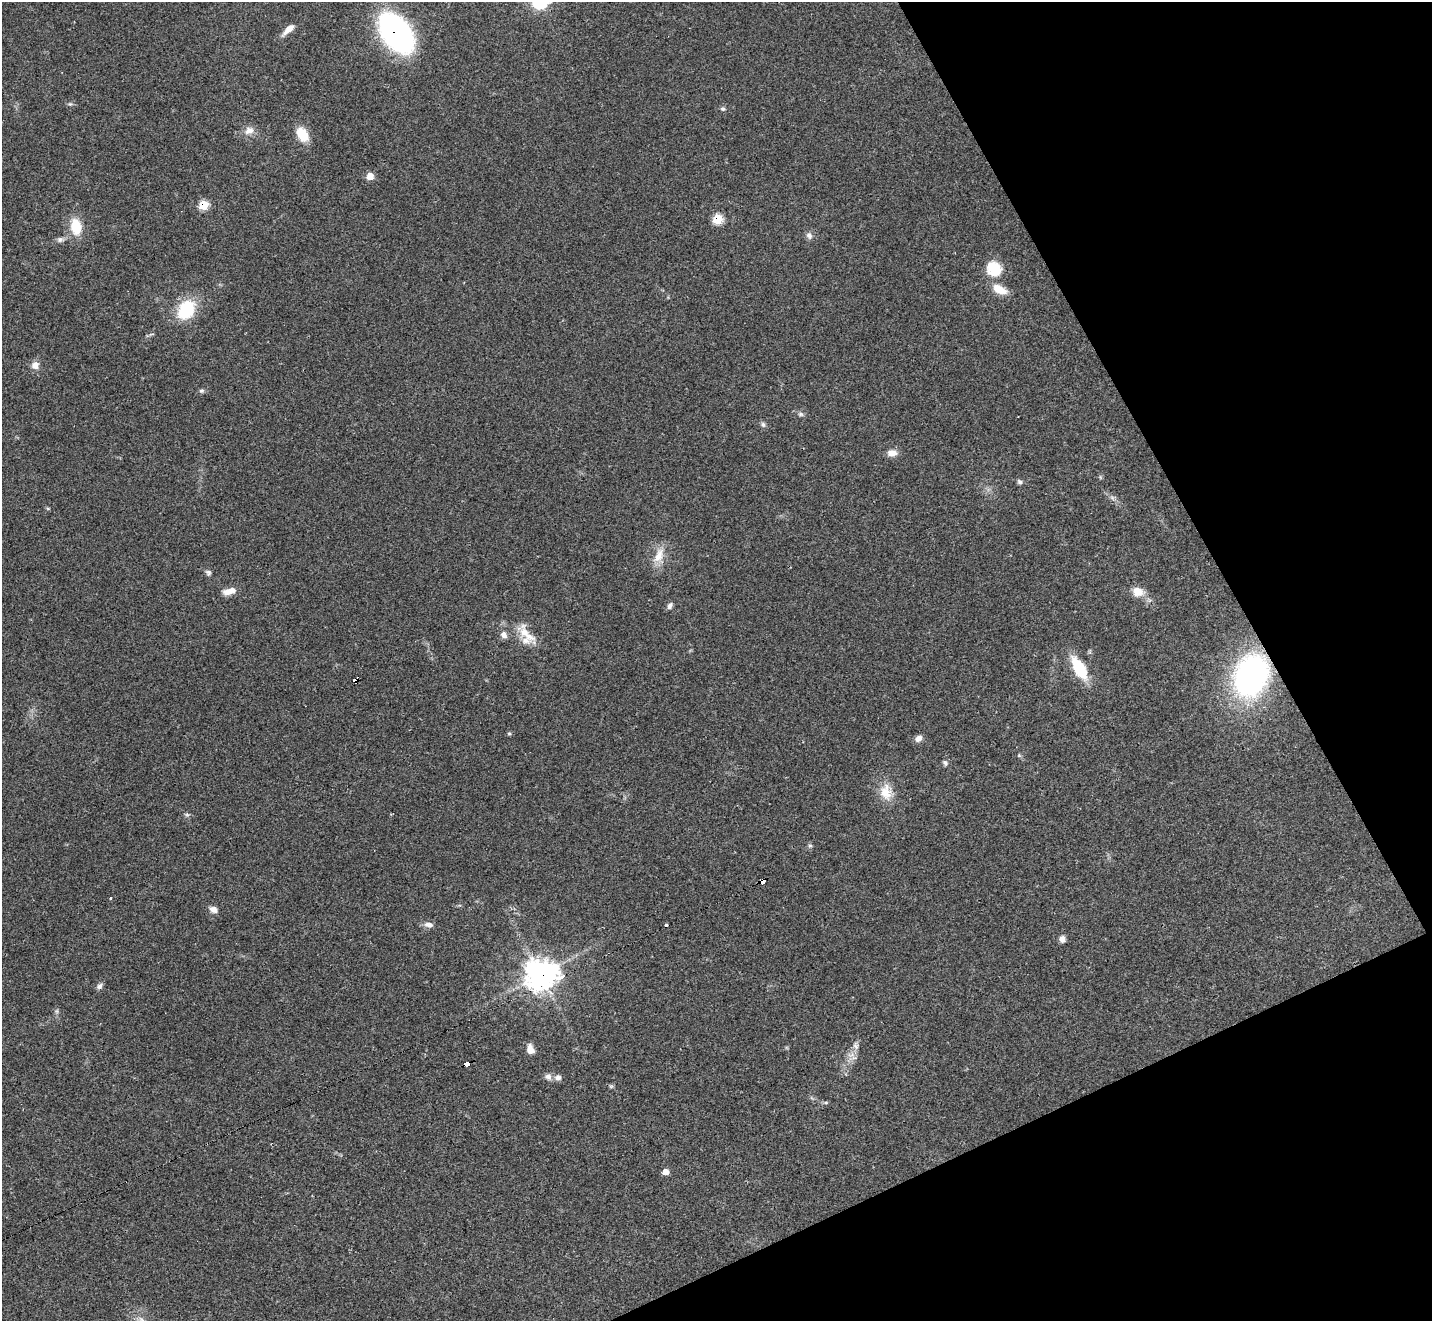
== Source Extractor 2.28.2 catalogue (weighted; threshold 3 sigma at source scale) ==
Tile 12 of 4 x 4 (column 4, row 3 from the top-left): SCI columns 4293-5722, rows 1605-2923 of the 5722 x 5711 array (HDU 1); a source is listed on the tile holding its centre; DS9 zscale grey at full resolution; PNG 1434 x 1323 px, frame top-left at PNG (2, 2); no overlay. Shown black and unused: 22% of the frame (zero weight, under 2 of 3 exposures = <1% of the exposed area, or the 3 px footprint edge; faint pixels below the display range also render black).
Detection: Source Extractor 2.28.2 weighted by HDU 2 'WHT'; one run over the whole footprint, this tile lists its part. Background 0.0674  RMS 0.0061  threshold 0.0276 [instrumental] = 3 sigma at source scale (4.5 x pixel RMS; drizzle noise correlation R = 1.50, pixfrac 1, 0.05/0.05 arcsec/px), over >= 5 px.
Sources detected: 58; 1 too faint to see at this stretch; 2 cosmic-ray / hot-pixel residue — not listed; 1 inside a brighter listed object's ellipse — not listed separately; the other 54 listed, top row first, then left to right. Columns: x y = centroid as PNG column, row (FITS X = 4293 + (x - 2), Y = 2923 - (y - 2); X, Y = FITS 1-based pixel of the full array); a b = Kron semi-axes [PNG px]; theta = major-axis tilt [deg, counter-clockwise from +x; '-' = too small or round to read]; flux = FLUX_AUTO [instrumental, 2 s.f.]
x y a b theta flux
540 2 8 7 - 83
289 29 18 6 42 5.3
396 33 29 18 -53 190
70 104 6 5 - 1
723 109 7 6 - 1.2
249 131 14 11 24 4.7
302 134 14 9 -57 15
370 176 6 6 - 7.3
204 205 6 6 - 17
718 219 7 6 - 20
76 226 17 11 -82 16
809 236 10 8 -55 2.5
60 239 9 7 25 2
994 269 20 19 - 15
999 289 18 9 -27 10
186 310 20 15 58 30
35 365 10 9 - 4.1
201 391 7 5 0 1.3
801 414 7 5 -20 1.4
763 424 8 5 -63 1.5
892 453 11 8 4 4.7
1020 482 8 5 -39 1.4
659 556 24 11 68 9.1
208 572 8 7 - 1.5
229 591 18 8 15 5.5
1138 592 14 11 -16 7.5
670 606 9 5 67 1.9
526 634 37 12 -47 12
504 635 9 8 - 3
1079 668 19 9 -61 33
1251 675 33 25 67 170
509 733 6 4 -1 0.82
918 738 9 7 35 3.2
1019 755 6 4 -20 0.77
945 763 8 6 -57 1.5
886 792 23 16 -80 12
187 815 7 4 -1 1.1
810 845 6 4 -1 0.92
762 881 5 4 - 160
213 909 10 7 -28 3.1
429 925 11 6 -6 3.5
666 925 3 3 - 3.4
1062 939 8 7 - 2.7
540 974 11 10 - 650
561 976 7 4 22 16
99 986 9 7 41 1.9
856 1046 8 6 -55 1.9
530 1049 11 7 -73 5
467 1064 5 3 - 50
548 1076 9 8 - 2.7
558 1077 9 8 - 2.7
611 1086 6 4 -17 0.89
826 1102 6 4 19 0.82
665 1172 6 5 - 5.2
Overlapping masked pixels (flux is a lower limit): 7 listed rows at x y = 396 33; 204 205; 718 219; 1251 675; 762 881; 540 974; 467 1064
Isophote crosses this tile's border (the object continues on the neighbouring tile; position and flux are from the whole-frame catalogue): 1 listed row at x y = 540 2